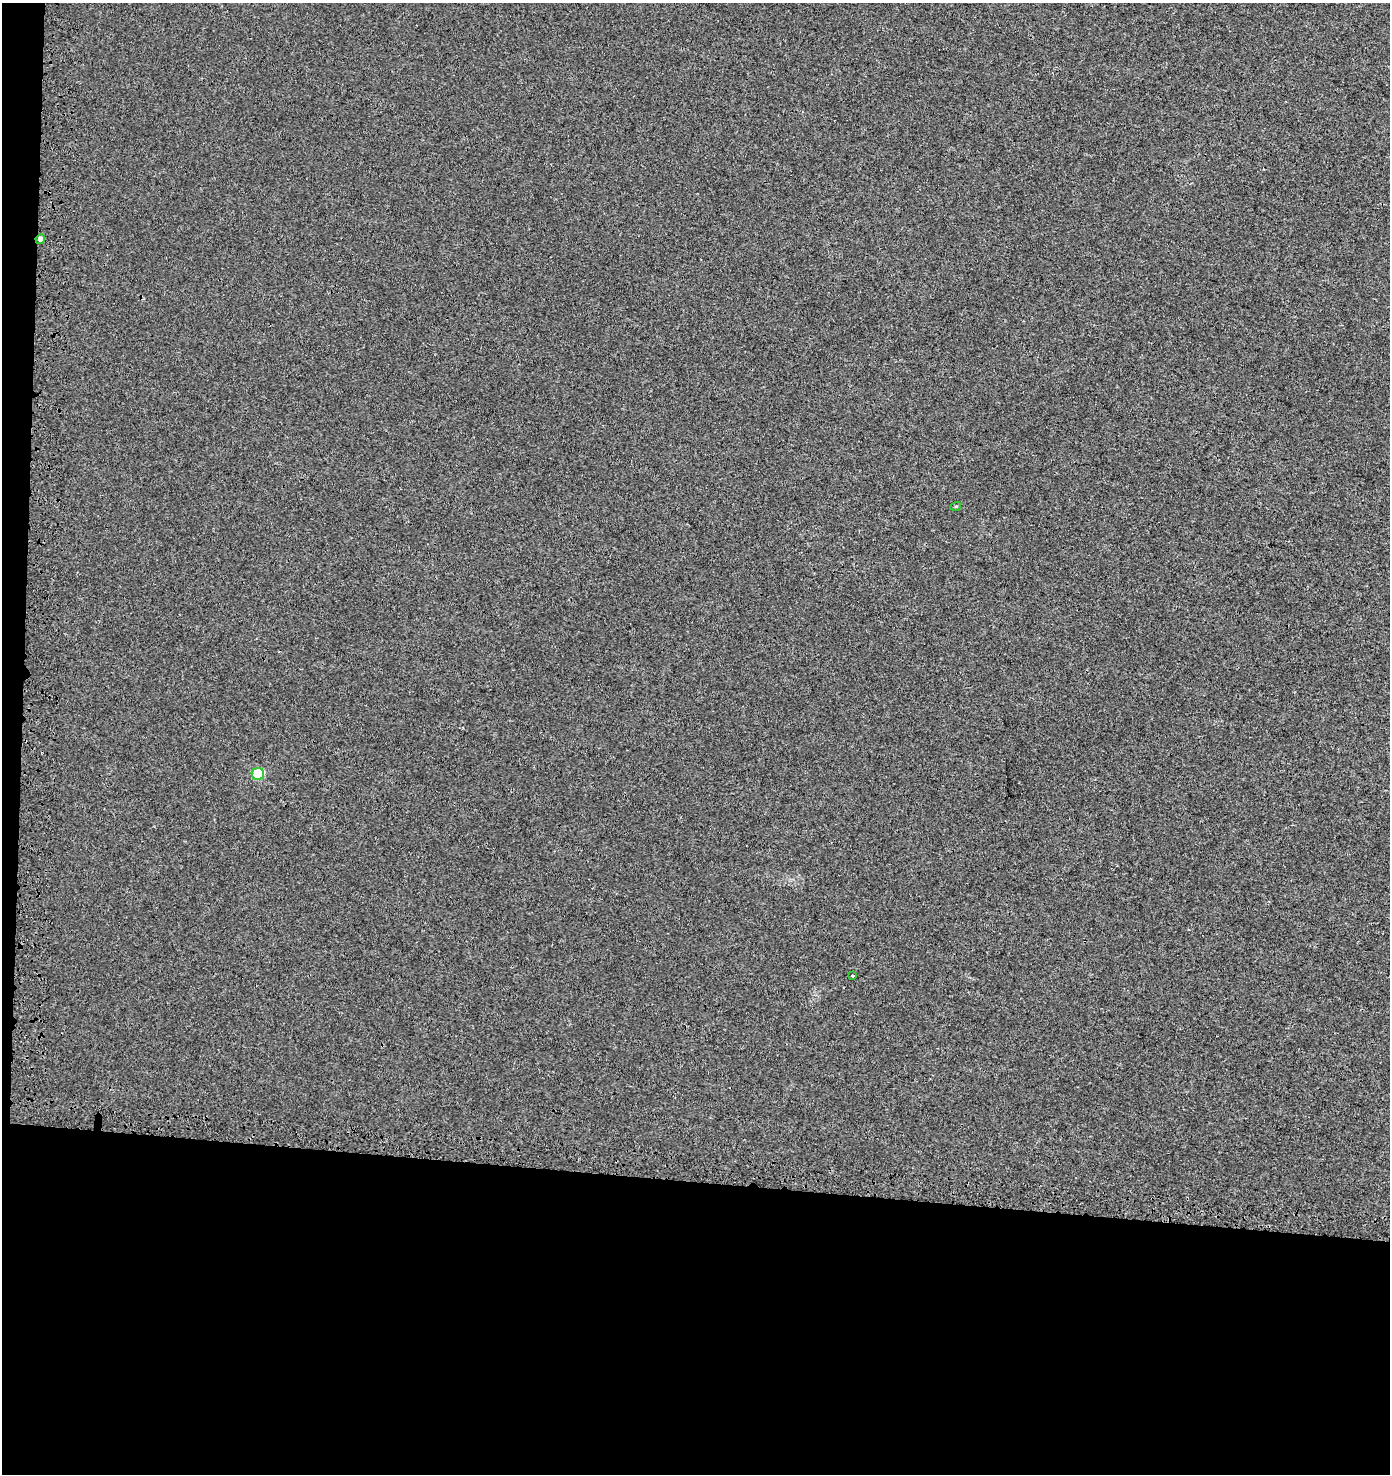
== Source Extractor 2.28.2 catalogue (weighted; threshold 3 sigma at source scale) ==
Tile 7 of 3 x 3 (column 1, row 3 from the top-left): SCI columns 328-1715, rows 110-1581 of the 4870 x 4628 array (HDU 1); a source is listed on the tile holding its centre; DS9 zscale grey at full resolution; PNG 1392 x 1476 px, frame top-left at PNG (2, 3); each listed source drawn as its Kron ellipse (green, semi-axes under 4 px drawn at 4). Shown black and unused: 21% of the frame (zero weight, under 3 of 4 exposures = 9% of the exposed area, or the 3 px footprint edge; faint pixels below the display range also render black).
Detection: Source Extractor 2.28.2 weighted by HDU 2 'WHT'; one run over the whole footprint, this tile lists its part. Background 0.00235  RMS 0.0026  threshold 0.0115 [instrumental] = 3 sigma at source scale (4.5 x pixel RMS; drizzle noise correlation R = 1.50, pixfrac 1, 0.0396/0.0396 arcsec/px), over >= 5 px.
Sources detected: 4; all 4 listed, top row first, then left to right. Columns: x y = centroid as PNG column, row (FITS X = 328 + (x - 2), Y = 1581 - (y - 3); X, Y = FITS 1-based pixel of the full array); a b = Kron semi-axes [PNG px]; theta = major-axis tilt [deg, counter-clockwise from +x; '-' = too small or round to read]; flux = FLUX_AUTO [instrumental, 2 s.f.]
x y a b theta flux
40 239 5 4 - 1.1
956 506 5 3 - 0.24
258 774 6 6 - 15
852 976 3 2 - 0.23
Overlapping masked pixels (flux is a lower limit): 1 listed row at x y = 40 239